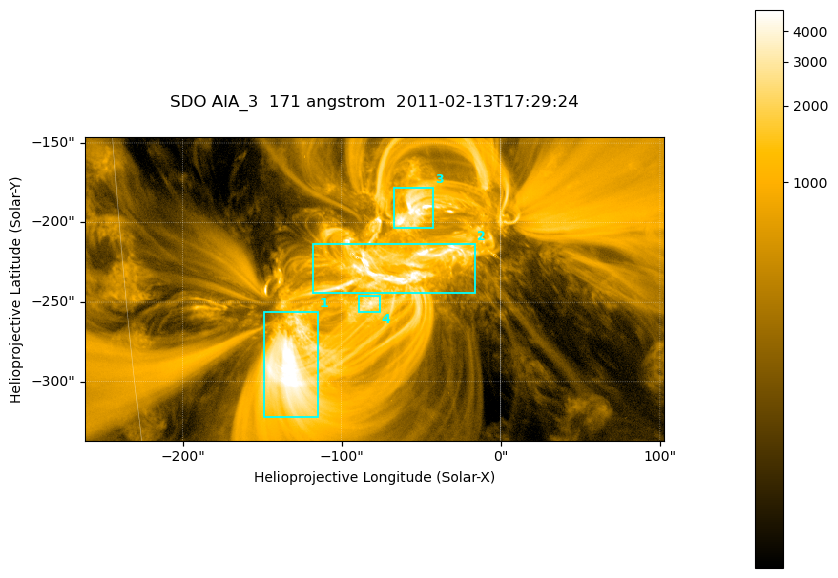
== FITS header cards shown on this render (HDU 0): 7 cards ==
TELESCOP= 'SDO     '           /
INSTRUME= 'AIA_3   '           /
WAVELNTH=                  171 /
WAVEUNIT= 'angstrom'           /
DATE-OBS= '2011-02-13T17:29:24.34' /
CTYPE1  = 'HPLN-TAN'           /
CTYPE2  = 'HPLT-TAN'           /

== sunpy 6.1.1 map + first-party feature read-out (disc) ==
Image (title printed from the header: SDO AIA_3  171 angstrom  2011-02-13T17:29:24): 607 x 318 px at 0.599 arcsec/px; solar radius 972 arcsec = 1622 px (partial field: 2.3% of the solar disc is inside the frame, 100% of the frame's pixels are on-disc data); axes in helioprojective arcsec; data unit not stated in the header (colour bar unlabelled)
Pointing: header CRPIX1/2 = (2056.06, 2043.72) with CRVAL1/2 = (0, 0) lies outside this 607 x 318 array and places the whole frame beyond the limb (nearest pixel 1.39 R_sun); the SolarSoft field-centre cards XCEN/YCEN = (-79.17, -241.7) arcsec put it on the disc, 1316 arcsec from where CRPIX/CRVAL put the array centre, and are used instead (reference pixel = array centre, CRVAL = XCEN/YCEN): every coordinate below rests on XCEN/YCEN
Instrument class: DISC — disc imager (sunpy class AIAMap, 171 A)
Bright regions (active regions / flare kernels): reference = the on-disc median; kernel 5 px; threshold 5 sigma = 1827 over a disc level ~358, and >= 1.15x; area >= 193 px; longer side >= 4 px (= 2.4 arcsec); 4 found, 4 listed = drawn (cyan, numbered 1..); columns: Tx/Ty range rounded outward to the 2 arcsec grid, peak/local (2 s.f.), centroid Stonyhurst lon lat
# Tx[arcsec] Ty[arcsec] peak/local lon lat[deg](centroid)
1 -150..-114 -322..-256 15 -9 -24
2 -118..-16 -244..-212 17 -4 -20
3 -68..-42 -204..-178 14 -3 -18
4 -90..-76 -256..-246 9.5 -5 -22